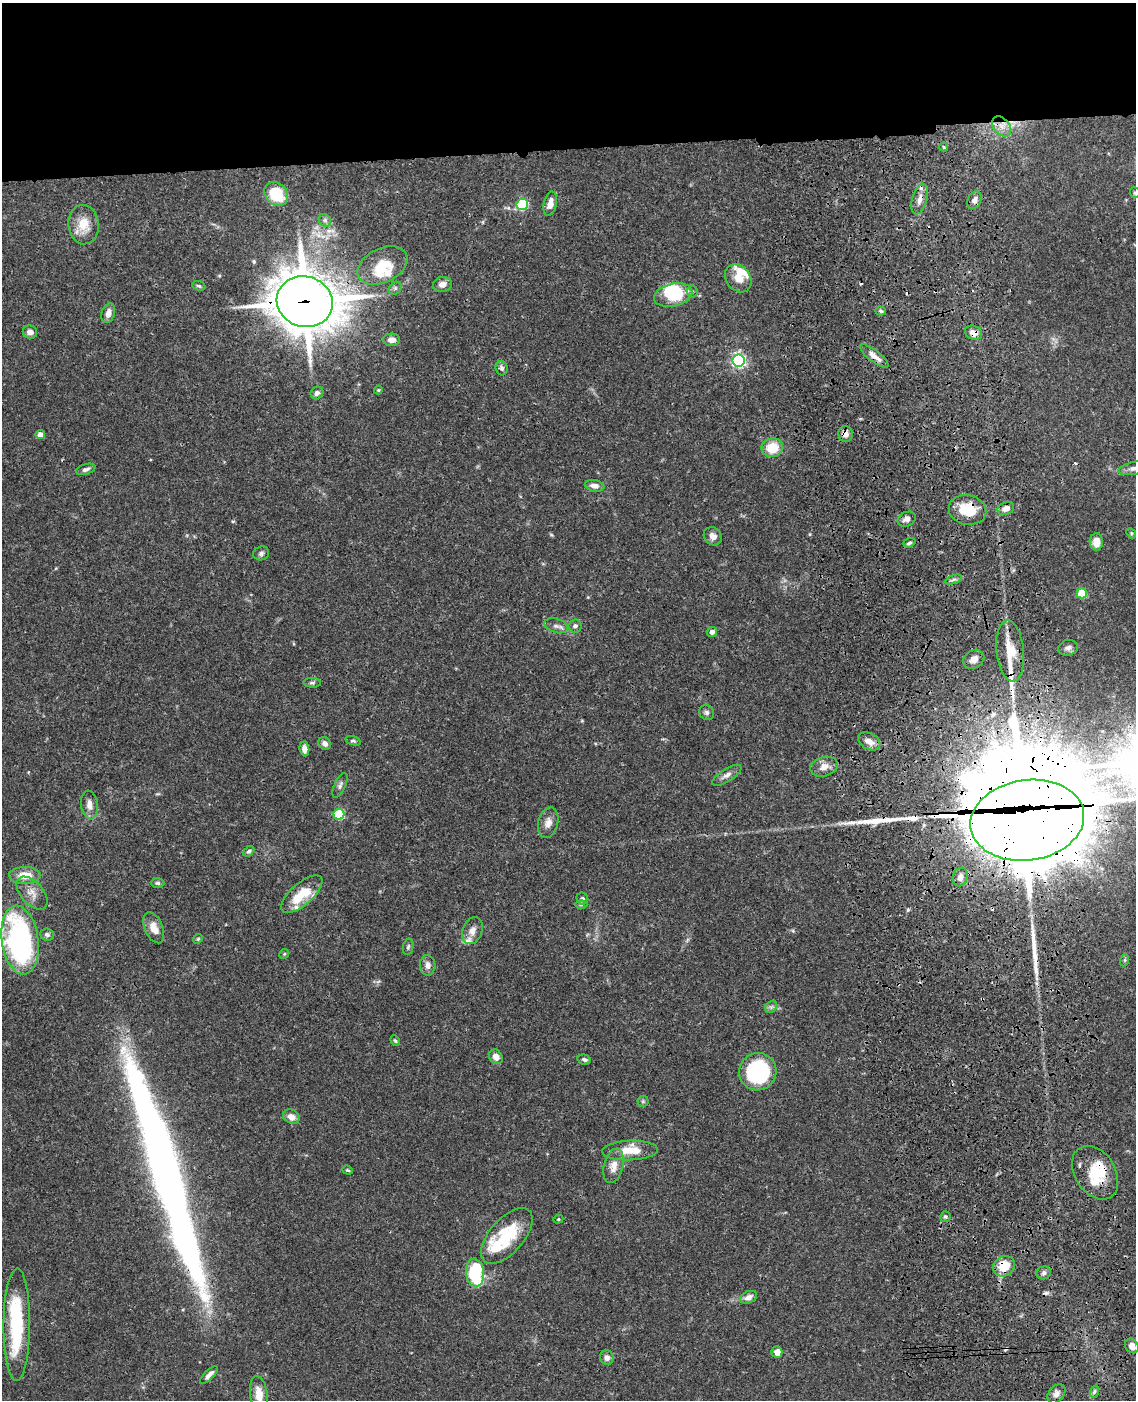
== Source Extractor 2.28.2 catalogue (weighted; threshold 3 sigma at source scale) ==
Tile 2 of 4 x 3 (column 2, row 1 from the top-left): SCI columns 1253-2386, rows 3052-4449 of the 4770 x 4604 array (HDU 1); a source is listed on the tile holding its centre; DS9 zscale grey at full resolution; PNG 1138 x 1402 px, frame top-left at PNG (2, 3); each listed source drawn as its Kron ellipse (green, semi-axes under 4 px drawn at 4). Shown black and unused: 11% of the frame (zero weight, under 3 of 4 exposures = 6% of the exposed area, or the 3 px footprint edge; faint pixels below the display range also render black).
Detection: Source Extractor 2.28.2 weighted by HDU 2 'WHT'; one run over the whole footprint, this tile lists its part. Background 0.0574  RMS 0.003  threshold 0.0137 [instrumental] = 3 sigma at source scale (4.5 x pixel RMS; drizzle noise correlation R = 1.50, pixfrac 1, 0.05/0.05 arcsec/px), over >= 5 px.
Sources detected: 134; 5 inside a brighter object's white glare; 6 cosmic-ray / hot-pixel residue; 5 long thin detections or spike segments (spike, bleed or trail) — neither listed nor drawn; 12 inside a brighter listed object's ellipse — not listed separately; the other 106 listed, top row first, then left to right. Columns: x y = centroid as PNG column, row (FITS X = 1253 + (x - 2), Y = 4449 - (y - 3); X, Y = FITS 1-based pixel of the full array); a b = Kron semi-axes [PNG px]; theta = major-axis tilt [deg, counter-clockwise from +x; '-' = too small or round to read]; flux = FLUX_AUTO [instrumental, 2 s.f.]
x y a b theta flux
1002 126 11 7 -50 2.4
944 147 4 3 - 0.27
1135 193 5 5 - 0.51
276 194 13 10 -46 13
920 199 16 7 74 2.4
974 200 9 6 61 1.4
522 204 6 5 - 28
550 204 12 6 77 2.7
325 220 7 5 -44 0.79
84 225 19 15 -83 5.5
382 265 26 17 25 9.3
738 278 15 12 -52 3.7
442 284 9 7 9 2
199 286 7 4 -19 0.52
395 288 7 5 46 0.72
692 292 6 5 - 0.6
673 295 19 11 13 12
305 302 28 25 -17 1100
881 311 5 4 - 0.54
108 313 10 6 72 1.8
30 332 7 6 - 1.5
973 333 9 7 -20 2.3
391 340 8 6 -1 2.1
874 356 17 6 -37 2.4
739 360 6 6 - 72
502 368 7 6 - 0.88
378 390 4 4 - 0.29
317 393 7 6 - 1.3
845 434 8 7 - 2
40 435 4 4 - 2.6
772 448 10 9 - 6.8
1134 468 16 6 11 1.7
86 469 10 5 17 0.98
595 486 10 5 -11 1.7
1006 508 8 6 20 2.4
968 510 19 14 -11 9.2
907 519 9 7 24 1.6
1131 533 5 4 - 0.4
713 536 10 8 -43 1.9
1096 542 8 6 -88 3.2
909 543 6 4 19 0.57
261 553 8 7 - 0.86
953 579 8 4 19 0.74
1082 593 5 5 - 14
556 626 12 7 -18 1.2
575 626 6 6 - 1
712 632 5 5 - 1.2
1068 648 10 7 13 1.2
1010 651 30 13 -84 7.6
974 659 11 9 33 2
312 683 9 5 -4 0.6
707 712 8 7 - 0.88
353 741 8 3 -16 0.49
869 741 12 8 -29 2.7
325 743 7 5 -50 1.4
304 749 7 5 -85 1.5
824 767 14 9 16 2.9
727 775 17 6 32 1.6
340 785 13 5 65 0.99
89 805 14 8 -82 2.4
339 814 5 5 - 23
1027 820 57 40 8 4500
548 823 15 10 75 2.4
249 851 6 4 41 0.68
25 875 16 8 1 4.9
960 877 9 7 71 1.8
158 883 7 5 -1 0.59
32 893 19 11 -48 3.2
302 894 25 11 41 8.9
582 899 6 5 - 0.75
581 905 6 4 1 0.45
154 928 16 9 -67 3.3
472 931 14 9 69 2.3
47 935 7 6 - 0.89
198 939 5 4 - 0.4
20 940 34 18 -82 74
408 947 8 5 79 0.62
284 954 5 4 - 0.39
1125 960 6 4 71 0.42
428 965 10 8 -88 1.7
771 1007 7 5 45 0.68
395 1041 5 3 - 0.37
496 1057 7 6 - 2.3
584 1060 7 5 -15 0.74
758 1072 19 18 - 31
643 1101 5 5 - 0.42
291 1117 8 6 -26 2.1
630 1150 28 9 2 6.4
614 1166 17 9 77 3.2
348 1170 5 4 - 0.37
1095 1173 29 20 -57 11
945 1217 5 5 - 0.53
558 1219 5 4 - 0.35
507 1236 34 17 49 15
1004 1266 11 9 32 6.8
475 1273 14 9 -85 23
1044 1273 7 6 - 0.86
749 1297 9 6 22 1.8
17 1325 56 13 90 25
1132 1346 8 6 -56 2.1
777 1352 6 5 - 2.3
607 1358 7 7 - 1.5
209 1375 12 4 45 1.5
1094 1392 6 4 71 0.54
259 1394 18 8 -82 3.6
1056 1394 11 7 49 1.5
Overlapping masked pixels (flux is a lower limit): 11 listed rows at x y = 920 199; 382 265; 305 302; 973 333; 874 356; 845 434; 968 510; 1027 820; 1095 1173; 507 1236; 1004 1266
Isophote crosses this tile's border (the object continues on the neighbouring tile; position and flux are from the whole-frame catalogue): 4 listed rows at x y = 1135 193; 1134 468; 20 940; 259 1394